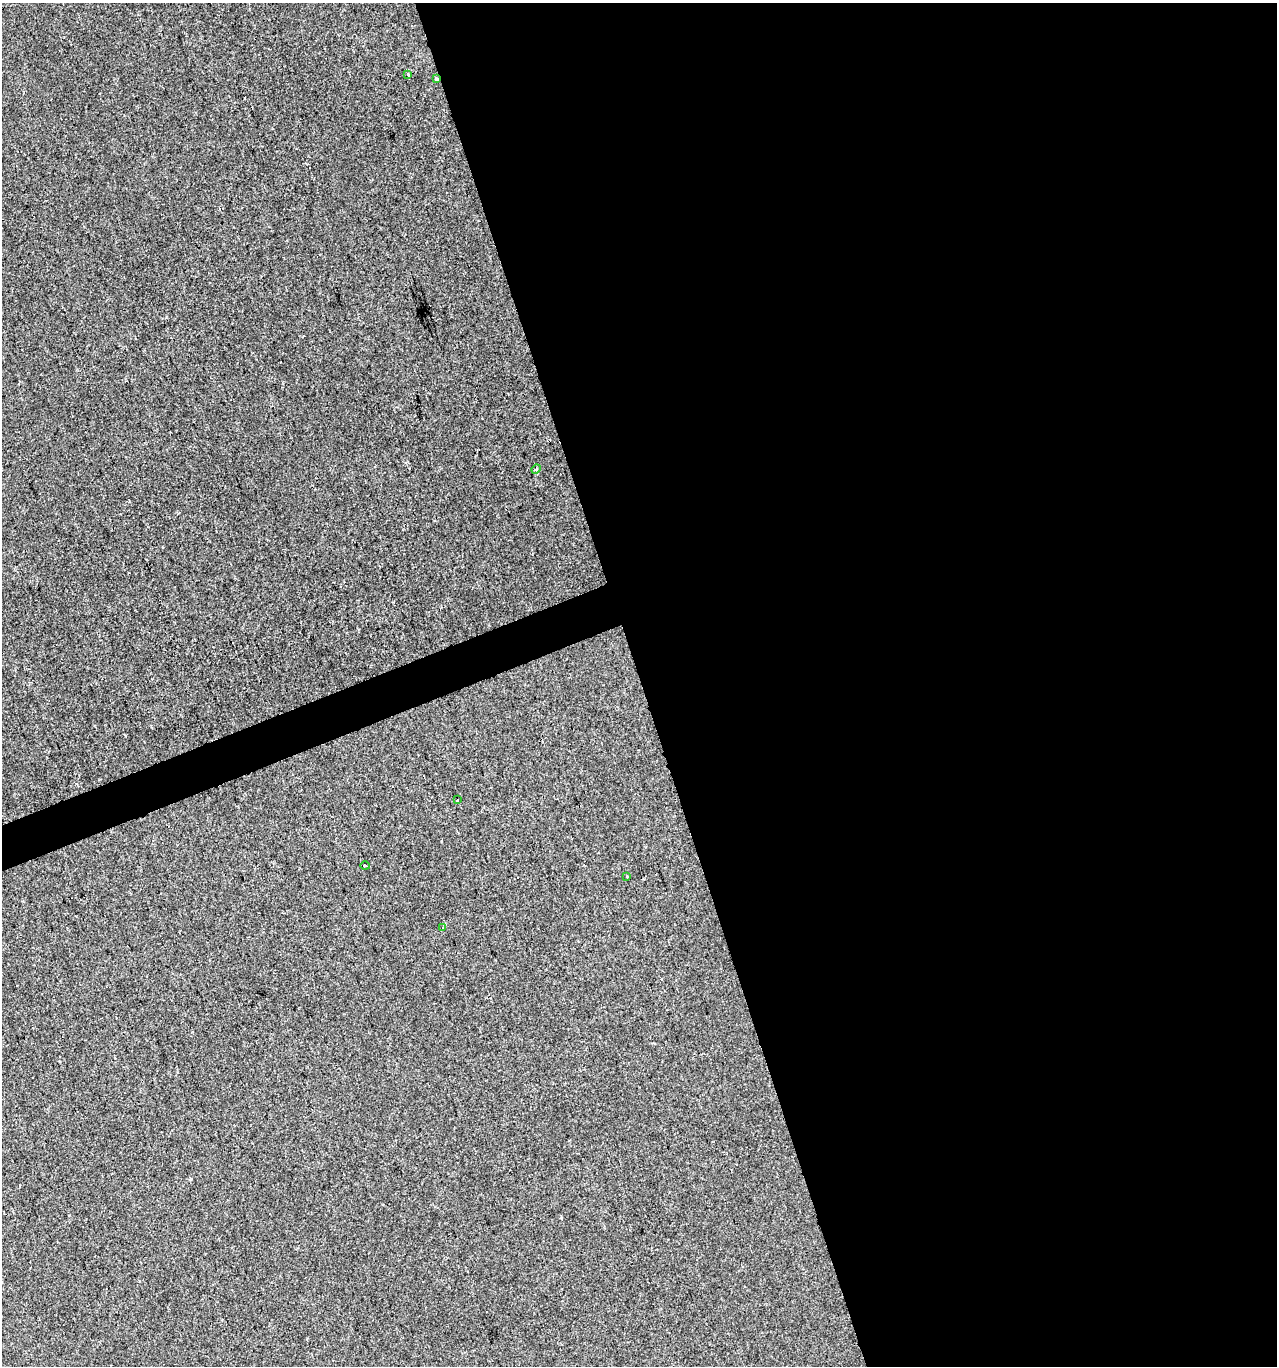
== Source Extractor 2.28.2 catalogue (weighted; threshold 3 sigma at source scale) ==
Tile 8 of 4 x 4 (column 4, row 2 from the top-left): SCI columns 3949-5223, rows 2731-4094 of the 5294 x 5460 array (HDU 1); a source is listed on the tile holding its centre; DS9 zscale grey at full resolution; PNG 1279 x 1368 px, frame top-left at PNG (2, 3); each listed source drawn as its Kron ellipse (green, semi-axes under 4 px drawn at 4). Shown black and unused: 52% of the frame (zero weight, under 2 of 3 exposures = <1% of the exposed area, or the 3 px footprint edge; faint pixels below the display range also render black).
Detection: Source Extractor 2.28.2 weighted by HDU 2 'WHT'; one run over the whole footprint, this tile lists its part. Background 9.07e-04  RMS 0.0047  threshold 0.0212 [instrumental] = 3 sigma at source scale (4.5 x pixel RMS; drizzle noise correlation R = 1.50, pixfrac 1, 0.0396/0.0396 arcsec/px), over >= 5 px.
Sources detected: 8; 1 cosmic-ray / hot-pixel residue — neither listed nor drawn; the other 7 listed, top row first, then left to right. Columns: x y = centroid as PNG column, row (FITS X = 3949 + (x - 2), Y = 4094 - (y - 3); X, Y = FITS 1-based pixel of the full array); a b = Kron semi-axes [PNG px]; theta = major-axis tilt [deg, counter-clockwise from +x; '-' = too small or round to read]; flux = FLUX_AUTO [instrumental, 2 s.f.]
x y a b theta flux
408 74 3 3 - 1
436 79 3 3 - 0.88
536 469 5 4 - 0.66
457 800 3 3 - 2.4
365 866 5 3 - 0.41
627 877 3 2 - 0.63
442 928 3 3 - 1.1
Overlapping masked pixels (flux is a lower limit): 1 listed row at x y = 436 79